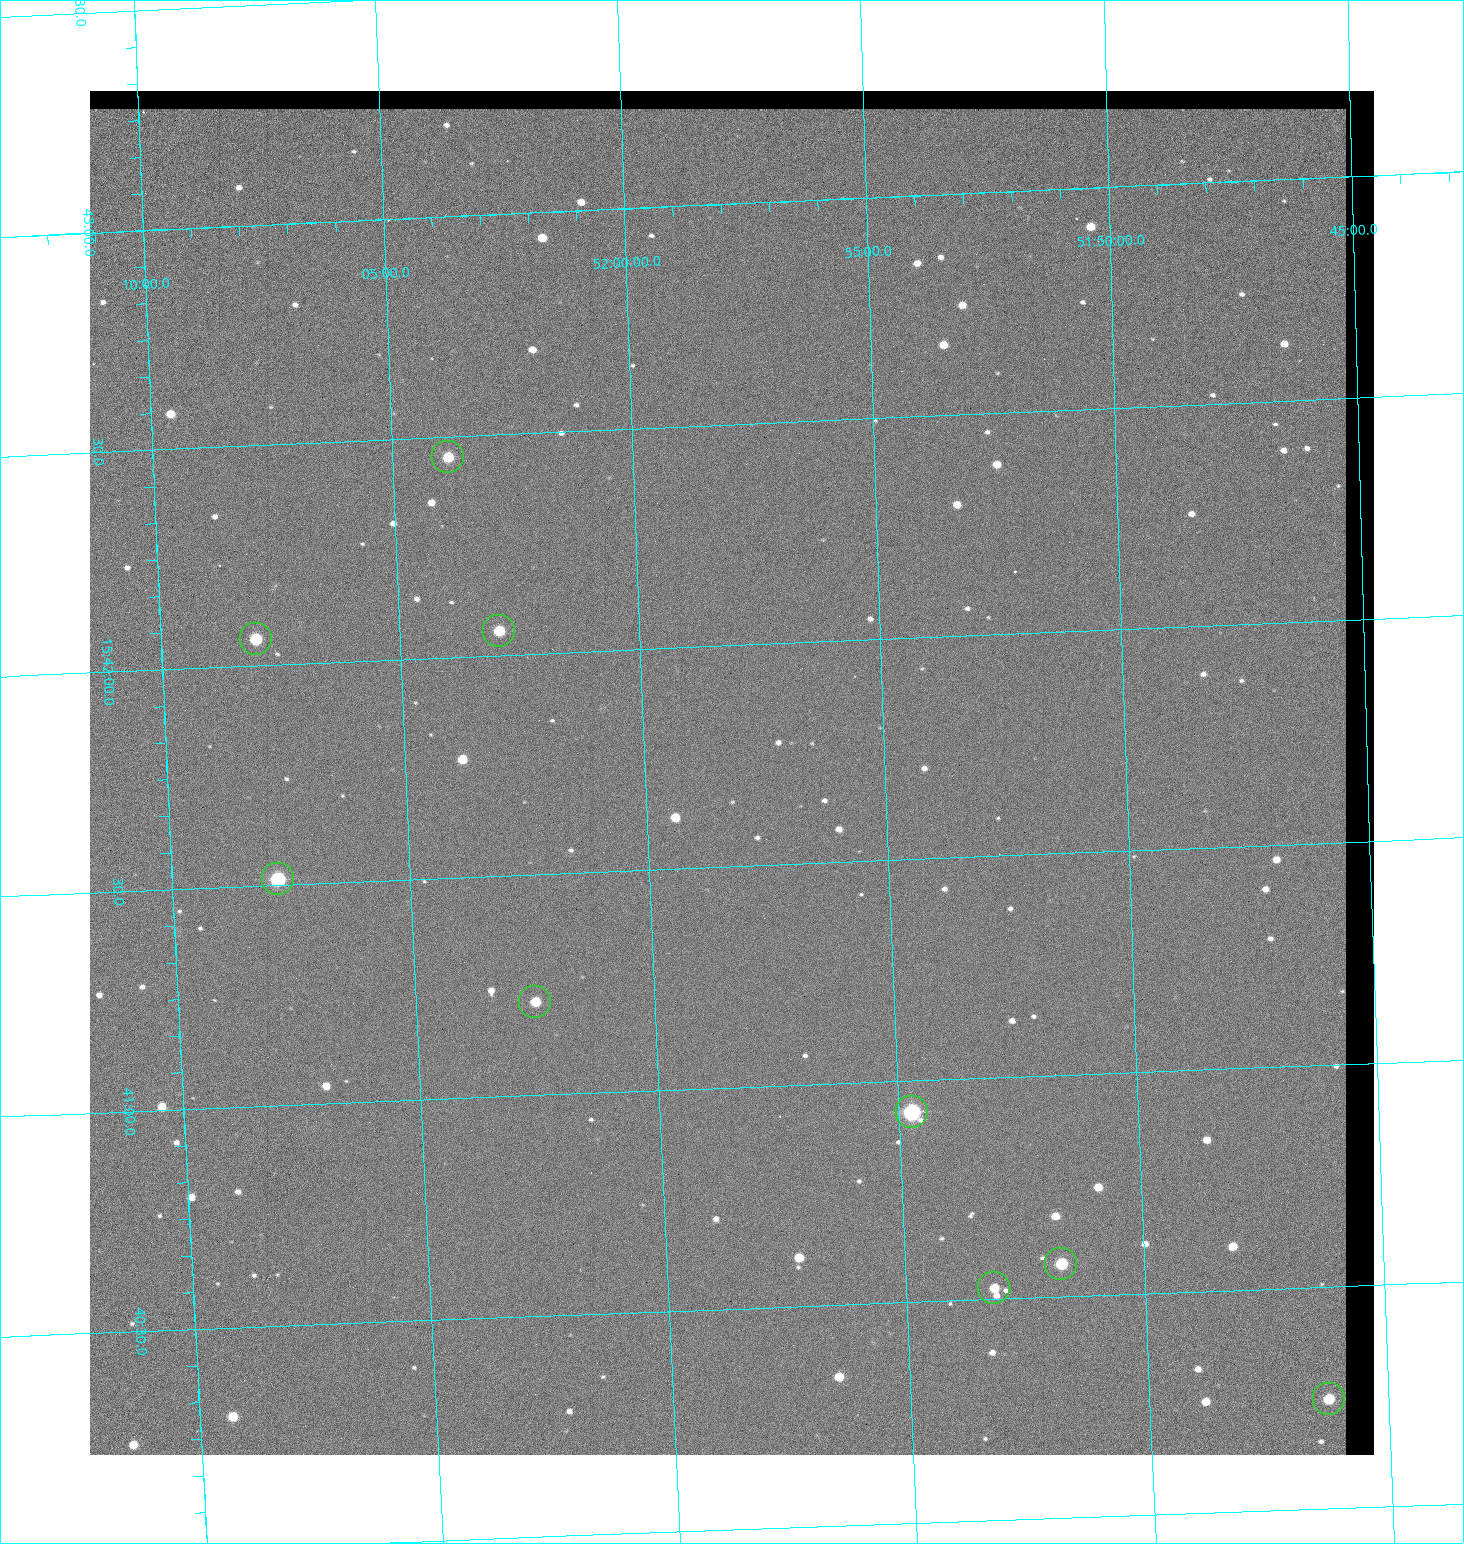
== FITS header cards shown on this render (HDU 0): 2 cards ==
NAXIS1  =                 1284 / length of data axis 1
NAXIS2  =                 1364 / length of data axis 2

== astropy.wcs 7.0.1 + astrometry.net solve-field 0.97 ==
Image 1284 x 1364 px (HDU 0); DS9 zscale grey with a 90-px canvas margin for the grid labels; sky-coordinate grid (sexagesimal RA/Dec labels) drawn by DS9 from the SOLVED WCS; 9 Tycho-2 reference stars matched to detected sources circled (green)
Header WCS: RA---TAN/DEC--TAN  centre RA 15:41:43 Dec +51:58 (235.43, +51.97 deg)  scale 1.26 arcsec/px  FOV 26.9' x 28.5'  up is +92 deg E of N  parity flipped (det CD > 0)
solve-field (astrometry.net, Tycho-2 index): VERIFIED the header's WCS against the Tycho-2 star catalogue (9 matches, 0 conflicts) and refined it, rather than solving blind
Solved WCS: RA---TAN-SIP/DEC--TAN-SIP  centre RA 15:41:43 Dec +51:58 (235.43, +51.97 deg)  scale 1.25 arcsec/px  FOV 26.8' x 28.5'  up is +92 deg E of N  parity flipped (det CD > 0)
The solver's refit moves the header's centre by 0.46 arcsec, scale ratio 0.9967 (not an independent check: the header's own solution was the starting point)
Tycho-2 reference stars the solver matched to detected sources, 9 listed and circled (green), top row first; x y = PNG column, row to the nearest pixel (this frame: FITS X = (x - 90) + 1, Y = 1364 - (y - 91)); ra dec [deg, ICRS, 3 dp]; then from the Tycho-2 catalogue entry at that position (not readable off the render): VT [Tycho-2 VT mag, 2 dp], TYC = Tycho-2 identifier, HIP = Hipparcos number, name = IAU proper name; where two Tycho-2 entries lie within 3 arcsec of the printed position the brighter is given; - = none
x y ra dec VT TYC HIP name
448 457 235.614 +52.064 11.61 3489-1132-1 - -
499 631 235.514 +52.049 11.19 3489-1407-1 - -
256 639 235.515 +52.133 11.12 3489-1380-1 - -
278 879 235.378 +52.130 9.31 3489-1322-1 76850 -
535 1002 235.303 +52.042 11.52 3489-958-1 - -
912 1112 235.232 +51.912 9.59 3489-824-1 - -
1061 1264 235.143 +51.862 10.97 3489-1016-1 - -
994 1288 235.131 +51.886 12.29 3489-908-1 - -
1329 1399 235.062 +51.771 11.53 3489-1453-1 - -